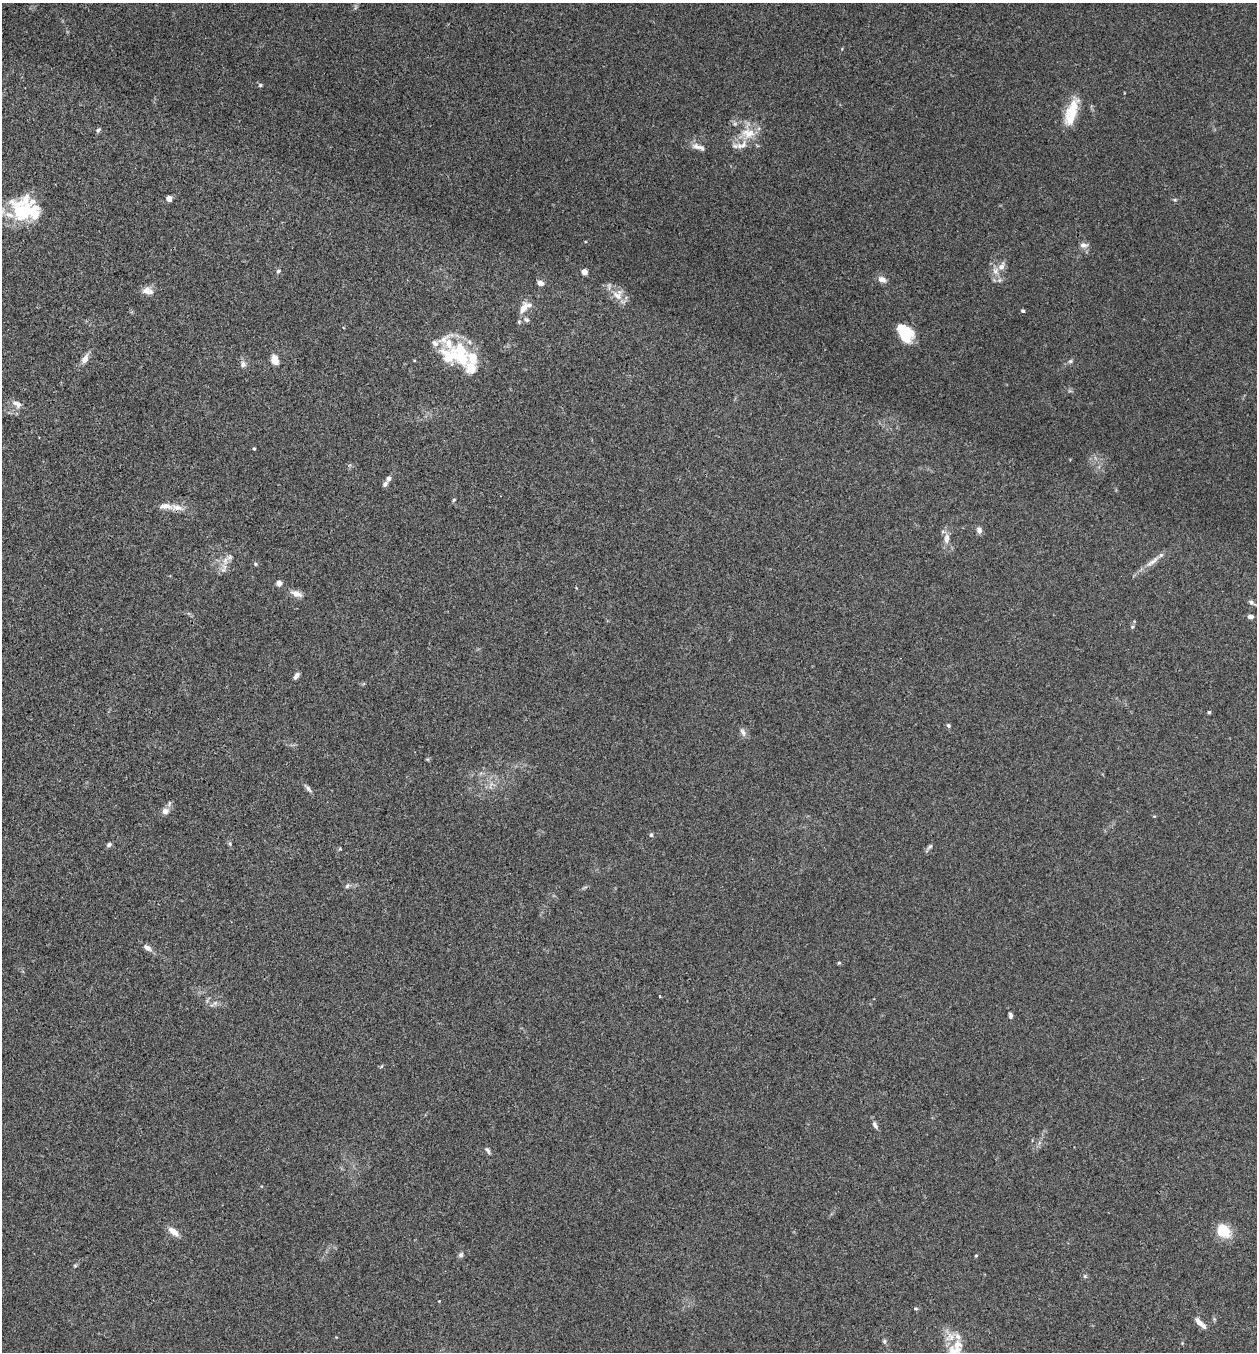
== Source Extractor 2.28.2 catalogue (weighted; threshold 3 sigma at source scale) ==
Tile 11 of 4 x 4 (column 3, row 3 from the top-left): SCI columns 2775-4029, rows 1352-2701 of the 5419 x 5403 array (HDU 1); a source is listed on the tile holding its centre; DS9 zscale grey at full resolution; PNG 1259 x 1354 px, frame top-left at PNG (2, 3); no overlay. Shown black and unused: <1% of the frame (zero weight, under 3 of 4 exposures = <1% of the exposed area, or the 3 px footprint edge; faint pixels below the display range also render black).
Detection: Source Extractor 2.28.2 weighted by HDU 2 'WHT'; one run over the whole footprint, this tile lists its part. Background 0.0288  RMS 0.0045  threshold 0.0202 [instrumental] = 3 sigma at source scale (4.5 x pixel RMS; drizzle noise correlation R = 1.50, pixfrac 1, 0.05/0.05 arcsec/px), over >= 5 px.
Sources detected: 91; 1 inside a brighter object's white glare — not listed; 19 inside a brighter listed object's ellipse — not listed separately; the other 71 listed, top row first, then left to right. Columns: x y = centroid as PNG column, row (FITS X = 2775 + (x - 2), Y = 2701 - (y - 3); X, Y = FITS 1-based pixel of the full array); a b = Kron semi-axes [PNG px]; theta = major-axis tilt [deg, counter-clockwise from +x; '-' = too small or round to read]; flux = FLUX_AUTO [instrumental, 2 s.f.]
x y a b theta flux
260 85 5 4 - 0.54
1071 116 29 14 74 11
98 130 7 4 49 0.77
748 133 20 14 -1 8.4
697 147 15 7 -19 2.8
169 199 4 4 - 5.2
1175 200 5 3 - 0.56
24 211 34 26 -2 25
1084 245 12 7 2 2.1
1001 267 10 8 59 2.9
278 271 6 4 19 0.74
584 272 4 4 - 5.9
882 279 10 7 -20 2.4
540 283 6 5 - 2.8
146 290 12 10 9 3.2
617 295 16 10 -33 5.1
523 308 16 8 56 4.2
1023 311 4 3 - 0.96
526 320 7 5 -44 1.1
904 335 16 13 -4 14
449 344 35 22 -54 15
85 359 11 7 61 3
275 360 11 7 -78 4.3
1070 361 6 5 - 0.83
243 364 8 6 80 1.6
17 404 14 8 -27 2.5
254 449 3 3 - 0.49
389 478 7 5 70 1.5
385 484 8 5 47 1.2
454 500 6 3 46 0.48
177 507 18 8 -11 4
979 530 8 5 -72 1.9
946 538 11 6 87 3
229 557 8 7 - 1.6
1152 561 24 6 37 3.9
255 564 5 4 - 0.56
223 570 8 6 54 1.7
279 583 7 6 - 1.7
297 594 16 8 -17 2.9
1251 602 8 6 -37 1.2
1250 616 6 5 - 1.6
1132 627 5 4 - 0.56
296 676 8 5 56 1.7
1209 712 4 4 - 0.55
948 725 5 5 - 0.78
743 732 12 7 -61 1.8
308 788 14 4 -53 1.4
165 811 9 7 32 2.5
651 835 5 4 - 0.79
230 844 6 4 -72 0.66
109 845 6 5 - 1.1
930 847 10 5 41 0.97
347 886 7 5 61 0.98
147 948 12 6 -36 2.1
839 963 5 4 - 0.49
660 996 2 2 - 0.53
215 1003 8 5 45 1.1
1010 1015 7 5 -82 1
875 1125 11 5 -62 1.5
487 1150 10 4 -55 1
1223 1231 17 14 -51 9.6
173 1232 15 7 -38 3.8
461 1255 7 6 - 1
976 1256 4 4 - 0.42
75 1266 5 4 - 0.53
1085 1276 6 4 -89 0.59
439 1301 3 3 - 0.26
916 1309 7 3 0 0.55
1199 1322 14 6 -51 2.3
884 1341 6 5 - 0.91
954 1352 23 17 32 9.2
Isophote crosses this tile's border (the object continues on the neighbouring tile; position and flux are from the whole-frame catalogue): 1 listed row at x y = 954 1352